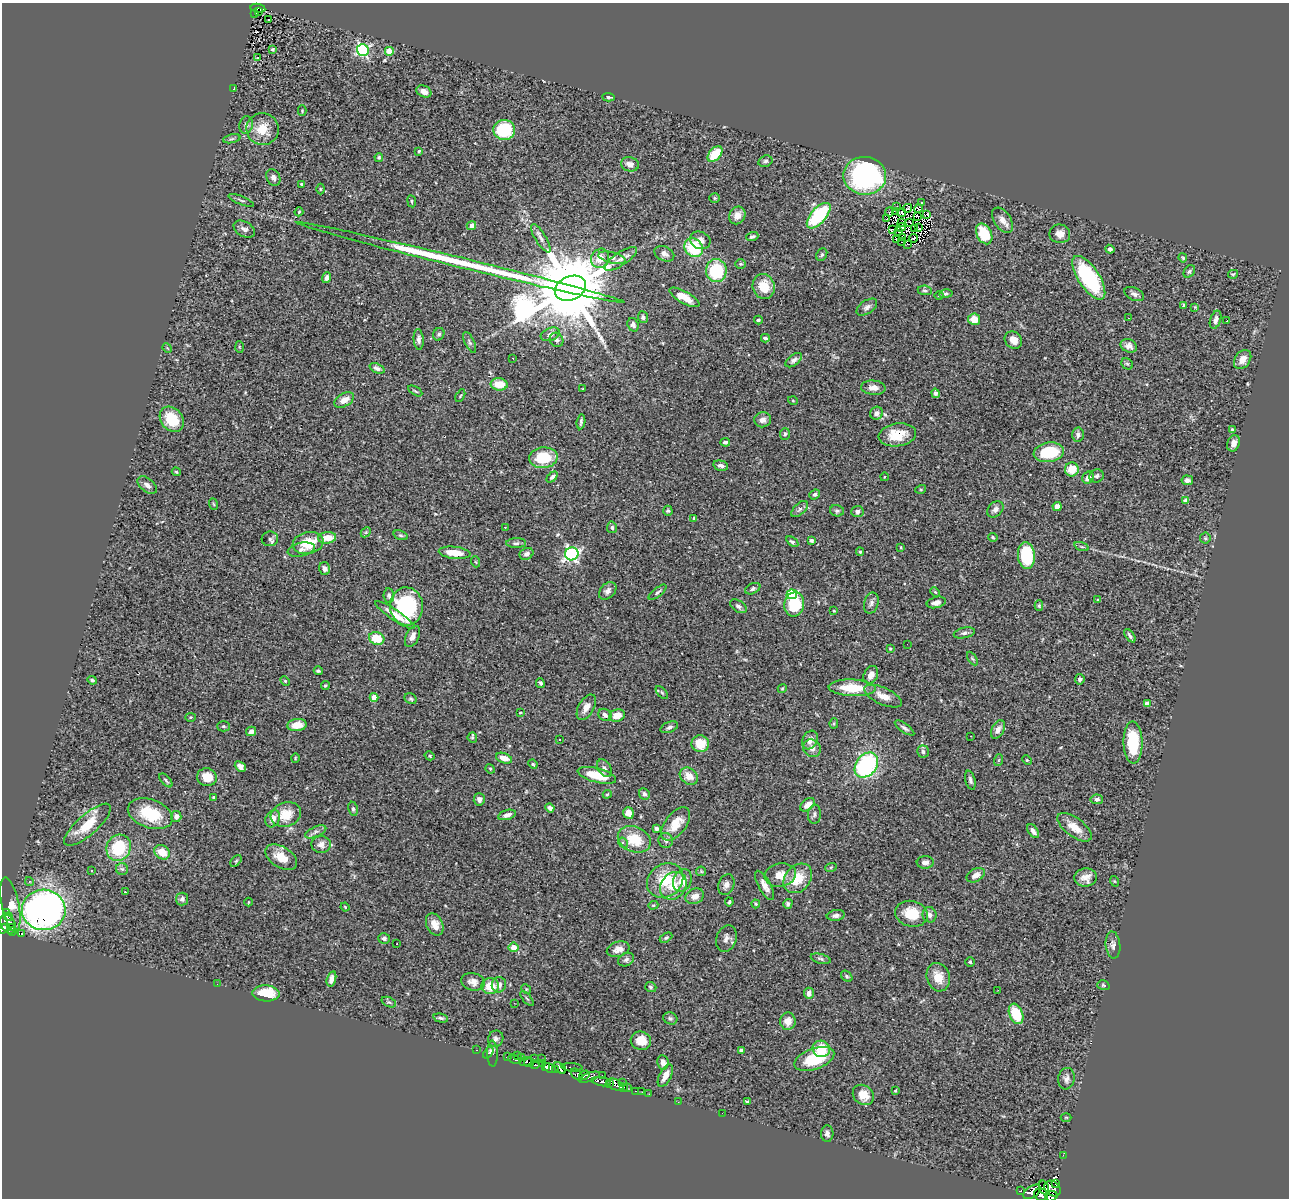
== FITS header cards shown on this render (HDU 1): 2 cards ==
NAXIS1  =                 1287
NAXIS2  =                 1196

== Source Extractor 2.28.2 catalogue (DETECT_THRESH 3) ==
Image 1287 x 1196 px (HDU 1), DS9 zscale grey, 1 PNG px = 1 image px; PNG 1291 x 1200 px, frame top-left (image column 1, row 1196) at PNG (2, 3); each listed source drawn as its Kron ellipse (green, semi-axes under 4 px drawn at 4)
Background 1.05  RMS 0.055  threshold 0.166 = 3 sigma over >= 5 px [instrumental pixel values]
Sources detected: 398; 6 with non-positive FLUX_AUTO (blend fragments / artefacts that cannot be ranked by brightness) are neither listed nor drawn; the other 392 listed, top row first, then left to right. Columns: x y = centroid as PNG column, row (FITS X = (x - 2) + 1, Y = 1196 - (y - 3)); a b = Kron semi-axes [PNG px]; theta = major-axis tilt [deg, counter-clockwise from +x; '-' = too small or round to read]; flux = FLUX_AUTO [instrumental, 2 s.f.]
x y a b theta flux
258 8 7 3 -10 26
258 11 3 2 - 4.5
255 13 4 2 - 9.4
268 19 3 2 - 8.1
272 49 4 2 - 4.3
363 50 6 6 - 560
389 51 4 4 - 94
258 58 3 2 - 2.1
234 89 4 2 - 4.3
424 91 8 5 -26 22
609 97 6 3 -4 5.9
302 111 5 4 - 4.1
246 125 9 6 79 13
263 129 16 16 - 71
504 130 11 10 - 190
232 139 9 3 13 6.3
419 151 3 3 - 4.3
715 154 9 5 49 100
379 157 4 3 - 4.7
765 161 7 5 17 8.6
630 164 9 7 -12 22
865 176 21 19 -4 680
273 178 9 6 -65 14
301 184 3 3 - 9
320 189 5 3 - 3.2
715 198 5 4 - 5
241 200 13 3 -22 7.3
412 201 6 3 -81 4.2
921 203 3 2 - 3.8
897 206 2 2 - 1.7
907 208 4 2 - 3.5
918 208 4 3 - 3.5
895 211 3 2 - 2.7
299 212 4 3 - 3.9
889 212 4 2 - 5.8
901 213 4 2 - 2.9
737 215 9 7 59 23
927 215 3 3 - 19
819 216 16 7 48 260
917 216 3 2 - 4.3
886 219 4 2 - 2.6
1003 220 14 8 -55 27
910 222 3 2 - 2.8
901 223 3 2 - 1.6
471 226 5 4 - 22
901 227 4 3 - 0.75
914 228 3 2 - 1.2
919 228 3 2 - 1.7
244 229 11 7 -29 17
892 230 3 2 - 0.74
899 232 2 2 - 3.9
984 234 11 7 -62 130
1060 234 10 9 - 25
752 237 6 4 18 7
903 237 4 2 - 1.8
541 238 16 5 -58 18
913 238 4 2 - 3.9
700 240 10 8 -20 24
896 240 3 2 - 4.2
902 242 3 2 - 9.8
908 244 3 2 - 3.1
694 248 10 8 -45 180
1110 249 4 4 - 9.5
664 254 10 7 -25 16
822 255 7 5 63 6.9
600 258 10 9 - 48
612 258 14 5 -14 17
1183 258 4 3 - 4.4
621 259 19 6 33 27
461 263 169 5 -14 670
740 264 5 4 - 4.7
716 271 11 10 - 220
1189 271 7 5 51 7.9
1233 274 5 3 - 4.3
326 278 5 4 - 14
1089 278 25 10 -57 340
764 286 12 11 - 75
570 288 16 12 24 62000
925 290 7 5 -6 7.2
946 294 6 4 13 6.8
1134 294 10 6 -23 13
939 295 5 3 - 3.9
684 297 17 6 -29 53
1183 305 4 3 - 7
867 307 11 6 34 15
1195 307 3 3 - 3.1
643 317 6 5 - 8.7
1128 318 3 2 - 4
974 319 6 5 - 57
758 320 4 4 - 10
1216 320 9 5 72 15
1227 320 3 2 - 32
633 325 7 5 -69 13
439 334 6 5 - 7.8
550 334 10 6 21 13
765 338 4 3 - 9.9
419 339 10 5 -86 13
557 340 7 6 - 10
1013 340 9 8 - 30
470 342 11 5 -64 9
1129 346 8 6 -24 16
239 347 6 4 -87 3.6
167 348 5 4 - 3.4
513 358 3 2 - 2.8
794 360 9 5 38 13
1243 360 11 7 54 33
1127 364 6 5 - 6
377 368 8 4 -23 12
499 384 8 6 -7 66
873 388 12 7 -4 29
583 389 3 2 - 3.1
415 391 8 2 -30 4.5
936 393 4 4 - 8.4
460 396 7 3 60 3.7
344 400 11 6 30 36
793 401 5 3 - 3
876 413 7 6 - 14
172 419 14 11 -49 110
763 420 8 7 - 17
581 422 7 3 81 7.7
1232 430 4 3 - 5.8
785 434 6 5 - 5.8
897 435 19 11 8 81
1078 435 7 6 - 11
725 442 4 3 - 8.2
1234 443 8 6 68 21
1049 452 15 10 9 160
543 458 14 10 5 130
721 466 7 5 -14 14
1072 469 7 7 - 64
176 472 4 3 - 4.1
1097 476 7 6 - 9.2
552 477 6 4 45 11
884 477 4 2 - 2.3
1088 478 6 5 - 22
1187 480 6 5 - 11
147 485 11 6 -40 18
921 489 5 3 - 4
815 494 6 4 40 8.5
1185 501 4 4 - 15
213 504 6 3 -69 4.2
1057 506 4 4 - 23
800 509 10 5 44 10
995 509 9 7 45 16
668 511 5 4 - 5.3
837 511 7 5 -11 8.7
857 511 6 5 - 10
694 518 4 3 - 4.5
505 527 3 2 - 5.2
612 527 6 5 - 7.7
366 532 6 4 44 5
401 535 7 4 -19 5.5
993 537 5 4 - 4
327 538 9 6 7 60
1205 538 5 5 - 5.8
270 539 8 7 - 9.4
811 540 3 3 - 7.4
792 542 7 4 -36 7.8
308 543 15 11 11 110
516 543 10 5 1 11
901 547 3 2 - 3.4
1082 547 7 3 -19 5.3
301 550 14 7 13 18
860 552 4 4 - 4.9
454 553 16 6 -6 69
526 554 7 5 25 14
572 554 7 6 - 800
1026 556 13 8 -85 200
476 562 5 3 - 3.5
325 569 6 5 - 13
753 589 8 5 26 8.3
608 591 10 7 45 16
657 592 11 4 39 8.7
935 592 5 3 - 3.5
792 594 5 5 - 300
389 596 7 5 -86 9.4
1098 600 4 3 - 4.5
936 602 10 5 14 17
871 603 11 7 76 15
794 604 12 10 81 170
406 606 19 16 -84 350
738 606 9 5 -33 11
1039 606 5 4 - 5.6
834 611 3 3 - 3.7
395 615 24 5 -33 49
964 633 11 5 12 11
412 636 11 6 64 21
1130 636 8 4 -55 9.6
377 638 8 6 -19 83
907 644 3 2 - 3.3
890 649 4 3 - 3.4
972 658 7 4 -58 6.4
318 671 4 3 - 5.1
871 675 9 6 61 25
1080 679 5 5 - 10
92 680 5 3 - 6.6
285 681 5 3 - 4
540 683 5 4 - 7.1
325 685 4 4 - 4.8
782 688 5 3 - 3.9
852 688 23 8 -2 120
662 693 8 3 -48 5.3
883 696 20 8 -24 41
374 697 4 4 - 46
411 699 6 5 - 6.3
1147 704 4 4 - 25
586 707 14 7 60 31
520 713 3 2 - 3.1
605 715 7 5 -39 17
617 716 8 6 20 43
191 717 5 4 - 4.6
834 723 5 4 - 4.3
297 725 10 6 6 44
223 726 6 5 - 6
669 727 9 5 22 9.8
904 728 11 4 -35 11
998 729 10 6 64 21
251 731 5 4 - 15
971 736 2 2 - 2.1
472 738 5 4 - 5.3
559 740 2 2 - 3.1
810 740 10 7 60 24
1133 742 21 9 -89 170
700 744 8 8 - 75
812 748 9 8 - 19
923 751 6 6 - 9.1
430 756 5 4 - 5.4
295 758 4 3 - 3.2
504 758 8 5 -19 30
999 760 6 4 71 4.8
1027 760 5 4 - 4.1
533 764 5 4 - 4.1
866 765 14 10 52 490
240 766 6 4 -41 18
604 768 9 6 -56 14
490 769 5 4 - 4.4
597 775 20 7 -14 100
689 776 10 7 -39 44
207 777 10 9 - 55
166 780 8 4 -47 6.8
970 780 9 5 -75 11
607 794 4 3 - 4
644 794 6 5 - 10
214 797 4 3 - 9.8
479 799 6 5 - 17
1097 799 6 5 - 8.3
808 805 8 5 40 28
550 808 4 4 - 13
353 809 7 5 -80 7.1
629 813 6 5 - 34
150 814 23 14 -19 150
814 814 9 6 85 11
286 815 15 12 19 79
507 815 9 5 16 17
176 816 5 5 - 18
273 819 9 6 59 24
676 824 19 10 53 73
87 825 30 10 41 97
1074 827 20 9 -36 54
657 829 4 3 - 9.8
1033 831 8 4 -56 16
316 832 11 5 24 14
634 839 17 12 -23 100
666 840 7 7 - 11
623 843 5 4 - 9.3
321 845 9 8 - 21
119 848 13 12 - 160
162 852 8 6 -35 64
281 857 17 10 -32 63
236 861 7 4 46 4.1
925 862 8 6 4 17
831 867 6 3 19 4.1
122 869 6 6 - 7.8
92 871 3 2 - 6
701 871 5 4 - 4.7
780 875 16 11 10 49
976 875 10 6 28 25
1086 877 11 9 5 31
798 878 16 12 50 90
665 880 19 16 36 120
682 880 12 9 64 51
1114 881 5 3 - 3.4
29 882 4 4 - 5.9
726 885 10 7 69 18
765 885 16 6 -61 27
673 886 15 12 50 69
125 892 2 2 - 3.3
695 896 9 7 25 27
182 899 6 6 - 11
248 902 4 3 - 2.5
729 902 4 3 - 5.1
756 904 4 4 - 4
788 904 5 4 - 9.2
10 905 28 8 -79 24
653 905 5 4 - 4.8
345 907 4 3 - 3.2
44 910 22 20 -3 2100
7 913 3 3 - 14
911 914 16 13 -14 96
836 915 9 5 8 12
930 915 8 7 - 12
8 917 4 2 - 27
8 924 10 7 -62 260
435 924 12 8 -64 39
11 928 4 3 - 4.4
3 929 5 3 - 150
12 931 5 3 - 86
22 934 3 2 - 8.9
384 938 6 5 - 11
666 938 7 4 31 6.2
726 938 14 10 71 20
397 944 3 2 - 12
1113 945 13 7 -84 16
514 947 5 5 - 43
618 949 12 7 15 28
821 959 10 4 -15 8.8
626 960 8 6 25 12
970 962 5 4 - 5.5
847 976 6 4 -42 6.4
938 977 14 11 -75 57
331 979 8 4 74 21
473 982 12 8 -14 24
217 984 2 2 - 2.1
499 985 8 7 - 18
1103 985 6 4 -16 5.1
490 986 9 8 - 65
651 987 6 5 - 7
526 989 5 4 - 3.8
998 990 2 2 - 7.2
266 993 13 8 -1 100
809 993 6 5 - 18
527 998 9 3 -50 5.1
389 1002 8 4 -23 7.7
514 1003 3 2 - 7.6
1016 1014 10 6 -68 120
441 1018 7 3 -13 7.2
670 1018 7 6 - 8.1
788 1021 8 8 - 39
496 1039 8 7 - 11
641 1041 10 9 - 49
821 1049 9 8 - 91
476 1050 2 2 - 2.3
741 1050 4 3 - 7.8
488 1053 6 3 52 10
493 1054 13 5 -88 14
517 1056 3 2 - 17
507 1057 3 3 - 91
522 1057 3 2 - 10
534 1058 2 2 - 5.5
514 1059 6 3 -25 35
541 1059 3 2 - 4.4
814 1059 21 10 20 160
526 1062 6 4 20 190
663 1062 7 5 -82 18
529 1063 5 3 - 180
543 1063 3 2 - 20
535 1065 4 3 - 150
545 1066 3 3 - 61
572 1067 10 3 -5 89
550 1068 6 4 -22 220
560 1068 7 4 -40 170
555 1070 4 3 - 54
577 1075 7 4 -46 220
584 1075 5 4 - 99
602 1075 3 2 - 2.6
665 1076 12 6 63 34
589 1077 11 3 19 80
1066 1079 11 8 83 17
601 1082 9 4 -10 170
609 1083 3 2 - 14
622 1083 3 2 - 6.3
615 1085 8 5 -26 120
627 1087 3 3 - 8.4
624 1088 3 3 - 13
895 1090 3 2 - 3.1
635 1091 3 2 - 18
642 1092 2 2 - 5.6
649 1094 3 2 - 6.7
863 1095 11 9 -41 52
678 1102 3 2 - 5.8
748 1102 4 3 - 5.1
722 1113 2 2 - 30
1066 1117 5 3 - 3.3
827 1134 8 6 -87 12
1063 1155 3 2 - 3.4
1056 1184 4 3 - 120
1044 1188 7 4 -73 220
1052 1188 9 7 -41 630
1021 1191 3 3 - 45
1032 1192 9 5 36 530
1041 1195 7 6 - 240
1051 1196 6 5 - 520
At the frame edge (FLAGS 8, measured only in part): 2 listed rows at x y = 3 929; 1051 1196
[6 non-positive-flux detections neither listed nor drawn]